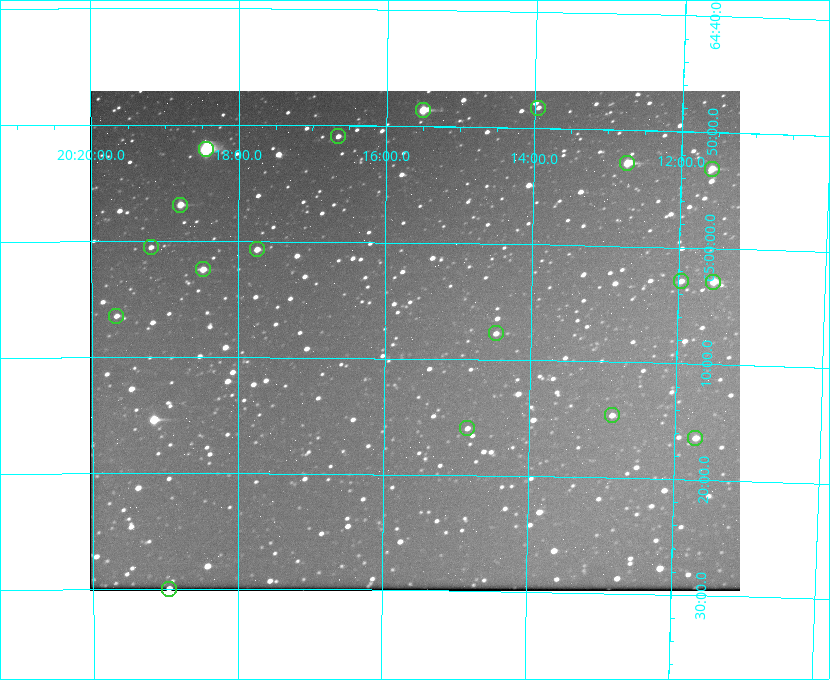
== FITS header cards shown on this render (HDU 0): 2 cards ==
NAXIS1  =                  650 / Width of table row in bytes
NAXIS2  =                  500 / Number of rows in table

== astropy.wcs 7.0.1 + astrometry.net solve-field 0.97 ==
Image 650 x 500 px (HDU 0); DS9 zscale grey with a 90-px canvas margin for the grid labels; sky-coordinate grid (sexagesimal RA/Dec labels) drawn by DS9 from the SOLVED WCS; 18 Tycho-2 reference stars matched to detected sources circled (green)
Header WCS: none
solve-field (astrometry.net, Tycho-2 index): SOLVED blind (the file carries no WCS)
Solved WCS: RA---TAN-SIP/DEC--TAN-SIP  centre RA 20:15:35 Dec +65:08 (303.90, +65.14 deg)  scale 5.18 arcsec/px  FOV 56.1' x 43.1'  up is +179 deg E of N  parity flipped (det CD > 0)
(file carries no celestial WCS; the grid is the blind solution)
Tycho-2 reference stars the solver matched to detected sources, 18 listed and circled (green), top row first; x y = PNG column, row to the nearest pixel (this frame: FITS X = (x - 93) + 1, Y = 500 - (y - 91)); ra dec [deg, ICRS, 3 dp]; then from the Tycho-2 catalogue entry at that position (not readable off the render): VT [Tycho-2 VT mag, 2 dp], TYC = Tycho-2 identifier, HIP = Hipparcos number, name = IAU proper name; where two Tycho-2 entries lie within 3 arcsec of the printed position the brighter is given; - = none
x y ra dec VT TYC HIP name
541 108 303.488 +64.804 11.29 4240-68-1 - -
426 110 303.878 +64.810 8.93 4240-794-1 - -
341 136 304.164 +64.849 10.65 4240-315-1 - -
209 149 304.612 +64.868 7.89 4241-1703-1 100101 -
630 163 303.184 +64.880 9.02 4240-488-1 - -
715 169 302.897 +64.886 9.40 4240-717-1 - -
183 205 304.698 +64.948 10.27 4241-1684-1 - -
154 247 304.798 +65.009 11.15 4241-1628-1 - -
260 249 304.437 +65.012 10.41 4241-1775-1 - -
206 269 304.620 +65.041 10.25 4241-1573-1 - -
684 281 302.992 +65.048 11.44 4240-88-1 - -
716 282 302.882 +65.048 10.25 4240-98-1 - -
119 316 304.916 +65.107 11.17 4241-1518-1 - -
499 333 303.620 +65.129 11.18 4240-34-1 - -
615 415 303.217 +65.244 11.17 4240-236-1 - -
470 428 303.713 +65.266 11.45 4240-564-1 - -
698 438 302.928 +65.273 10.74 4240-760-1 - -
172 589 304.739 +65.499 10.16 4241-1715-1 - -